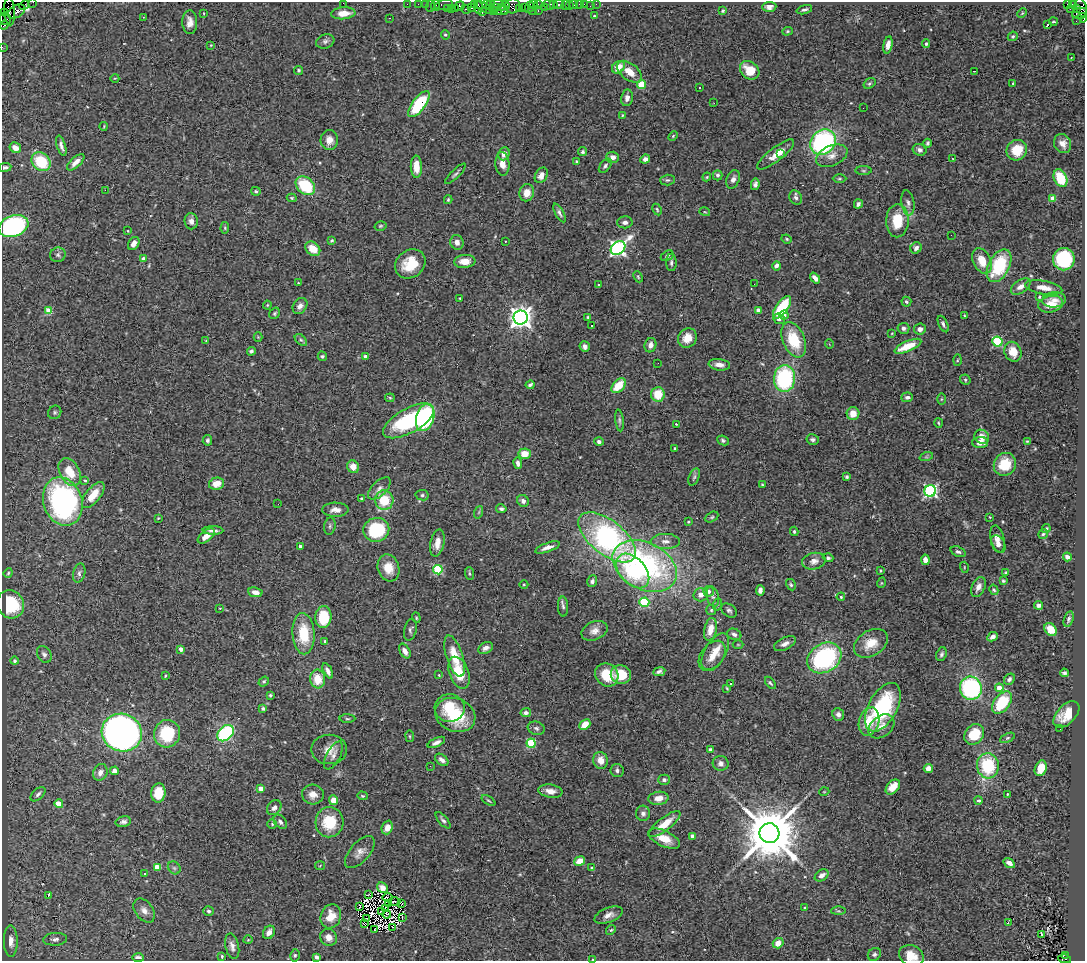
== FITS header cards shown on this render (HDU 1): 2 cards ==
NAXIS1  =                 1083
NAXIS2  =                  959

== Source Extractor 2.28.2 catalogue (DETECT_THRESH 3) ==
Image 1083 x 959 px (HDU 1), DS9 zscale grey, 1 PNG px = 1 image px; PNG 1087 x 963 px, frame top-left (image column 1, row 959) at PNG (2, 2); each listed source drawn as its Kron ellipse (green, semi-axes under 4 px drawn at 4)
Background 2.22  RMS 0.057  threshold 0.172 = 3 sigma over >= 5 px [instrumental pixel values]
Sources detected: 473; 6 with non-positive FLUX_AUTO (blend fragments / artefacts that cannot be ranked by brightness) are neither listed nor drawn; the other 467 listed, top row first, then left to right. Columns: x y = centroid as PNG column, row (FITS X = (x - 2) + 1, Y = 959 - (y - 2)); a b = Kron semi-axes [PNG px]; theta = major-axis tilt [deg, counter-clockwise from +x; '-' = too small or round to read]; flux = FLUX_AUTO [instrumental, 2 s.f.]
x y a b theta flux
33 2 2 2 - 61
343 3 2 2 - 9.7
407 4 2 2 - 46
418 4 2 2 - 57
425 4 2 2 - 56
487 4 5 3 - 130
497 4 7 2 4 620
533 4 3 2 - 140
538 4 3 2 - 140
554 4 2 2 - 87
559 4 5 3 - 400
574 4 4 3 - 310
579 4 2 2 - 27
584 4 2 2 - 51
596 4 2 2 - 30
1067 4 3 2 - 380
24 5 5 2 - 120
435 5 6 3 81 180
444 5 9 5 10 390
474 5 4 2 - 130
490 5 5 3 - 120
549 5 6 4 -27 330
566 5 5 3 - 56
1072 5 3 2 - 30
430 6 6 2 72 250
459 6 5 4 - 460
513 6 7 7 - 900
569 6 2 2 - 33
590 6 2 2 - 12
484 7 10 4 -30 840
501 7 4 3 - 400
505 7 7 3 77 390
524 7 2 2 - 110
529 7 6 4 66 250
545 7 3 3 - 220
769 7 7 5 4 16
451 8 3 2 - 230
471 8 4 3 - 89
478 8 6 3 -88 570
495 8 3 2 - 130
520 8 2 2 - 61
1077 8 3 3 - 650
1082 8 10 5 -76 850
447 9 3 3 - 120
455 9 3 2 - 280
466 9 5 3 - 480
1070 9 2 2 - 13
501 10 7 3 18 830
804 10 8 4 16 9
16 11 9 6 31 1200
493 11 2 2 - 94
532 11 4 2 - 230
538 11 3 2 - 320
723 11 3 3 - 4.8
9 12 14 5 -87 1000
482 12 4 3 - 91
5 13 3 2 - 92
204 13 4 2 - 2.7
343 13 12 6 4 48
1022 13 5 3 - 3.8
1080 13 8 5 8 730
594 16 4 3 - 4.6
143 17 2 2 - 1.9
389 18 3 2 - 7.9
1083 18 5 3 - 250
5 19 6 6 - 650
1076 21 2 2 - 49
190 22 12 7 -89 26
1053 22 4 3 - 3.8
1047 24 3 2 - 6.6
4 25 4 3 - 270
787 31 5 4 - 4.9
445 35 5 4 - 4.8
1013 36 5 4 - 6.2
325 41 9 7 20 12
926 44 4 3 - 5.8
211 45 4 3 - 2.8
888 45 9 4 80 20
2 47 2 2 - 24
1071 58 3 2 - 6.9
618 67 7 5 44 53
299 70 4 4 - 5.2
750 70 10 8 -40 66
975 71 3 2 - 7.6
629 72 14 8 -38 49
115 78 4 3 - 2.7
869 83 6 4 34 6.1
1013 83 3 2 - 6.8
641 85 4 4 - 130
699 88 3 3 - 13
627 98 8 6 80 15
714 103 2 2 - 3.7
419 104 15 6 53 240
863 108 2 2 - 3
622 115 3 2 - 3.3
104 126 4 2 - 3.3
673 136 5 3 - 4.1
329 140 10 8 89 29
823 142 14 11 46 590
927 143 4 3 - 6.1
1063 144 10 8 -61 29
61 146 10 4 -74 15
15 148 6 5 - 39
920 150 7 5 -22 12
1017 150 11 10 - 92
582 152 4 4 - 11
504 154 7 5 68 23
776 154 23 7 38 49
781 154 3 3 - 12
832 156 16 10 24 35
613 157 6 5 - 25
645 159 5 4 - 18
953 159 3 3 - 4
576 161 3 2 - 4.3
41 162 10 8 -42 160
76 162 11 5 43 27
502 164 12 7 -86 36
605 166 8 5 51 8.9
5 167 6 4 9 7.9
416 167 11 5 -89 51
863 171 8 4 0 5.8
455 174 14 3 45 8.9
541 175 8 6 61 25
718 175 5 4 - 10
707 177 4 3 - 4.4
1060 178 9 6 -66 130
733 179 9 6 67 19
839 179 7 3 1 5
667 180 7 5 2 7.9
755 184 6 4 80 10
305 186 11 8 -41 200
105 190 2 2 - 68
256 191 5 4 - 6.5
527 193 9 7 77 40
292 198 5 4 - 5.8
796 198 7 6 - 11
1053 199 4 4 - 70
448 200 4 3 - 5
908 203 13 6 -82 16
858 204 5 4 - 9.1
657 209 6 4 -64 5.2
705 212 5 3 - 3.6
559 213 10 4 -62 11
191 221 8 6 -84 19
897 221 16 11 89 110
625 222 8 6 1 17
13 226 15 10 19 540
380 226 6 4 15 5.3
225 228 6 4 85 5.2
128 231 4 2 - 2.2
951 235 2 2 - 2.6
787 239 5 3 - 4.6
332 240 4 3 - 4.8
505 241 3 2 - 10
457 242 7 6 - 22
134 244 7 5 56 22
618 248 8 6 42 1200
916 248 6 5 - 13
313 249 8 6 -42 63
58 255 7 7 - 11
667 256 7 4 32 8.2
143 259 4 3 - 16
1064 259 11 11 - 290
465 261 10 6 6 46
982 261 13 8 -65 66
671 262 9 5 -89 11
410 264 16 13 38 100
777 266 4 4 - 24
999 266 18 10 62 230
638 277 6 3 -65 4.5
815 278 6 4 -49 21
298 283 3 3 - 2.9
598 284 2 2 - 2.5
754 284 2 2 - 6.1
1021 287 11 6 33 25
1044 288 19 7 -9 37
1039 297 3 2 - 3.6
460 298 3 2 - 3.1
1054 300 12 7 6 25
906 302 5 5 - 6.6
1051 304 12 8 11 48
267 305 4 4 - 4
300 306 8 6 52 19
782 307 13 6 54 190
758 310 4 4 - 16
49 311 4 4 - 93
274 313 6 5 - 6.3
784 315 4 4 - 18
965 316 3 2 - 3.4
588 317 3 3 - 4.1
521 318 7 7 - 2900
779 319 6 5 - 16
943 324 9 4 -65 11
592 325 3 2 - 4.8
903 328 6 5 - 12
920 329 6 5 - 19
892 333 3 2 - 2.7
258 337 4 4 - 3.4
687 338 10 9 - 50
301 340 7 4 -43 8.8
794 340 18 11 -67 140
206 341 4 3 - 3.1
997 342 5 5 - 250
829 344 5 3 - 2.8
650 345 7 6 - 23
908 346 14 5 23 83
585 347 5 5 - 14
251 351 4 4 - 10
1013 352 10 8 -69 54
322 356 5 4 - 5.8
365 356 4 3 - 15
957 360 5 3 - 3.9
658 363 2 2 - 5.8
719 365 11 5 -8 24
784 379 13 10 85 410
965 380 5 5 - 5.9
530 385 4 3 - 9.1
619 386 8 5 47 90
658 394 7 7 - 83
907 397 6 5 - 9.8
390 398 5 4 - 4.3
941 399 6 4 89 4.2
55 412 7 6 - 7.7
853 413 6 6 - 46
425 418 14 9 74 370
619 420 11 4 -83 8.3
409 421 28 12 29 370
938 423 5 3 - 3.9
676 424 3 2 - 2.3
982 437 7 6 - 32
813 439 6 5 - 7.6
207 440 5 5 - 8
723 440 6 4 -25 7.3
1027 441 4 3 - 3.5
599 442 5 4 - 8.7
980 442 8 5 2 32
675 448 3 3 - 6.3
525 454 6 5 - 48
926 457 7 4 18 6
518 463 5 4 - 13
1005 464 12 10 55 94
353 467 6 5 - 41
70 472 15 10 -61 86
694 477 9 5 67 9.1
847 477 3 3 - 6.4
85 480 4 3 - 4.5
216 484 8 6 12 52
762 485 3 2 - 4.1
379 488 14 7 44 21
930 491 6 5 - 750
93 495 15 7 51 74
422 495 6 5 - 8.5
361 499 4 4 - 4.6
384 500 9 9 - 120
63 501 25 19 -71 870
523 501 6 5 - 15
278 504 2 2 - 4.7
501 509 5 4 - 8.8
335 510 13 7 -1 25
479 512 6 4 71 5.1
712 517 7 4 27 6.2
990 517 2 2 - 2.8
158 518 4 4 - 3.3
688 522 3 2 - 4.3
330 526 9 5 81 8.8
1046 529 4 3 - 6.7
213 530 10 4 -1 14
376 530 13 12 - 220
794 531 4 3 - 5.4
1043 534 5 5 - 5.7
206 536 10 5 40 29
607 537 34 17 -38 920
997 539 14 6 -75 27
665 541 14 7 0 27
437 543 13 7 78 36
998 544 9 6 -58 24
300 546 3 3 - 6.7
547 547 13 4 19 21
958 552 8 5 -22 10
1067 557 4 3 - 13
828 558 5 4 - 7.7
925 560 5 4 - 24
814 561 12 8 13 22
645 566 34 23 -28 820
964 567 5 3 - 3
388 568 13 10 -74 58
438 570 5 4 - 220
633 571 20 13 -48 240
881 571 3 2 - 3.4
8 573 5 4 - 4.7
79 573 9 6 75 13
469 573 6 3 -84 4.8
1006 573 4 3 - 5.8
592 581 6 5 - 12
1003 581 3 3 - 5
881 583 5 3 - 3.3
524 584 4 3 - 3
791 585 6 4 -59 7
978 587 10 6 64 23
760 590 5 4 - 15
994 590 5 4 - 6.3
709 591 5 5 - 15
255 592 7 5 -8 24
701 595 7 6 - 22
713 596 10 6 -75 11
841 597 4 3 - 3.5
644 602 5 4 - 260
11 604 14 13 - 190
718 604 6 4 70 5.3
1038 605 4 4 - 15
563 607 10 5 -88 9.7
220 608 3 2 - 2.2
711 610 5 5 - 4.9
729 610 8 6 -37 10
323 617 11 8 87 130
416 618 5 4 - 4.5
1069 619 8 4 73 8.3
710 629 12 6 78 48
1051 629 7 5 -53 59
410 630 11 6 77 9.6
594 631 13 9 23 27
304 634 20 11 -87 130
734 634 7 5 -20 12
993 637 5 4 - 14
325 641 4 3 - 5.3
871 643 18 12 32 68
785 644 12 6 27 19
738 645 5 3 - 3.5
486 648 8 5 27 16
181 649 4 3 - 22
405 651 8 5 -60 23
715 652 20 10 59 53
44 654 9 6 -57 13
941 654 7 5 67 9.7
455 656 21 8 -72 80
712 656 17 11 53 43
824 658 18 14 32 510
14 661 4 4 - 7.5
328 671 8 4 -64 17
659 672 6 4 9 11
459 673 16 9 -70 96
1064 673 4 3 - 6.1
439 675 3 3 - 2.9
607 675 12 11 - 89
621 675 10 9 - 85
165 676 4 3 - 3.9
318 679 9 7 -83 73
1009 679 6 5 - 8.7
264 681 5 4 - 5.9
731 683 3 3 - 9.2
770 683 7 3 -54 6
727 688 4 3 - 3.4
971 688 12 11 - 450
999 688 4 4 - 47
270 695 3 3 - 5.1
1002 703 13 7 53 160
883 707 26 14 61 360
450 708 15 14 - 110
263 709 4 4 - 7.1
526 713 5 4 - 13
838 714 6 5 - 14
1066 714 16 9 46 65
455 715 21 16 -23 170
347 719 8 4 -1 5.9
869 721 14 10 73 82
585 725 6 4 42 62
881 726 14 10 38 33
536 728 8 6 -19 11
1060 729 2 2 - 5.3
122 733 20 18 -22 2800
226 733 9 6 43 430
167 734 14 13 - 200
974 734 11 9 50 99
410 736 6 3 -82 3.6
1007 738 8 4 27 5.3
436 742 9 4 25 15
531 743 4 4 - 220
329 749 18 14 0 47
710 749 4 3 - 6.5
333 755 15 6 62 20
442 760 7 5 -37 16
601 760 8 7 - 37
721 763 8 7 - 16
430 766 2 2 - 13
988 766 12 11 - 210
928 768 4 4 - 26
1041 768 8 5 70 63
617 770 6 6 - 11
114 771 4 4 - 34
100 772 9 7 62 21
664 780 5 5 - 11
893 787 9 5 48 48
261 789 4 4 - 28
550 791 12 6 -8 32
824 792 5 3 - 2.9
158 793 10 7 83 83
38 794 9 5 42 11
1007 794 3 2 - 4.1
313 795 11 10 - 32
362 796 5 4 - 4.7
658 798 10 6 9 35
334 800 5 4 - 39
488 800 8 3 -35 4.8
978 800 4 4 - 8.4
59 804 4 4 - 63
274 808 8 6 47 17
643 813 7 7 - 14
443 820 10 4 -49 10
123 822 8 5 14 13
280 822 8 5 -50 12
329 822 15 14 - 130
272 824 5 5 - 5
665 824 19 6 38 64
387 827 7 5 70 28
769 833 10 9 - 31000
693 836 4 4 - 25
664 839 17 7 -25 56
360 852 19 9 49 32
579 861 5 4 - 40
1009 863 6 4 -34 21
320 866 5 3 - 3.6
157 867 4 4 - 69
174 868 7 5 -45 8.1
592 868 3 3 - 11
144 874 3 2 - 6.7
822 875 7 5 35 22
383 888 6 5 - 17
368 894 2 2 - 2.8
48 896 4 2 - 32
388 897 5 3 - 4.2
394 902 6 2 0 3.2
389 903 3 2 - 4.4
402 903 3 2 - 2.9
359 907 3 2 - 7.7
385 908 3 2 - 5.6
805 908 4 3 - 8
144 910 13 9 -52 24
209 911 5 4 - 7.1
381 911 3 3 - 3.2
838 911 7 4 1 6.1
387 914 4 2 - 3.1
609 915 15 7 22 26
331 916 12 10 70 61
402 917 3 2 - 6.1
367 919 3 2 - 2.7
1008 922 3 2 - 10
364 924 3 2 - 8.4
393 927 3 2 - 17
375 929 3 2 - 4
611 930 5 4 - 5.1
269 932 7 5 58 16
1042 934 3 3 - 69
329 937 9 8 - 27
55 939 12 6 4 15
248 940 4 3 - 2.8
11 941 16 7 -89 29
778 943 5 5 - 36
232 946 13 6 -77 20
874 954 7 6 - 8.8
295 955 6 5 - 7.1
1065 955 3 3 - 420
222 956 4 3 - 4.7
911 956 13 10 -25 52
317 957 4 3 - 14
138 958 6 4 -2 18
1065 959 6 3 -13 310
593 960 4 2 - 5.4
At the frame edge (FLAGS 8, measured only in part): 9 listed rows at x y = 33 2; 343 3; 1083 18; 5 19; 4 25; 2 47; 911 956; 1065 959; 593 960
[6 non-positive-flux detections neither listed nor drawn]